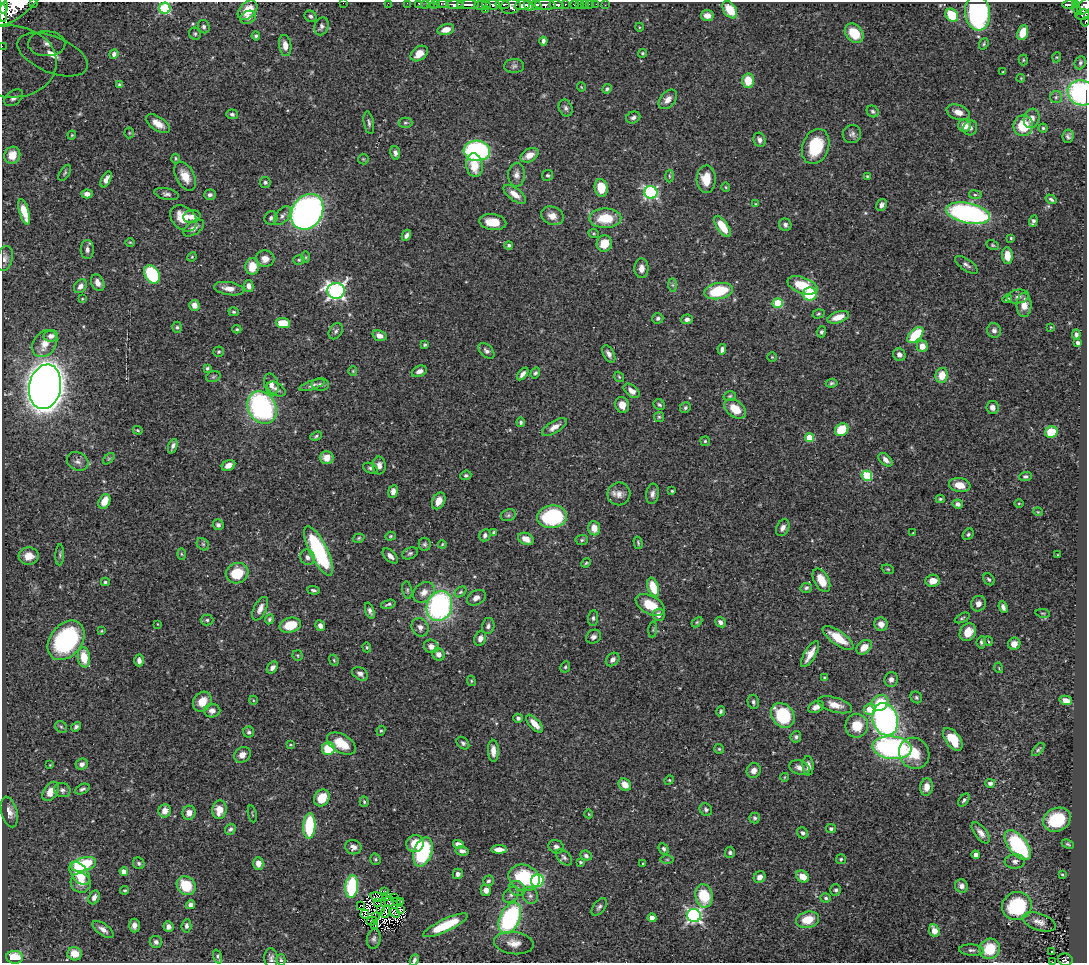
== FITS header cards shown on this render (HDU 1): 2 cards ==
NAXIS1  =                 1085
NAXIS2  =                  961

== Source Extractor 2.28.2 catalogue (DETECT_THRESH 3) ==
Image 1085 x 961 px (HDU 1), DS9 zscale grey, 1 PNG px = 1 image px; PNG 1089 x 965 px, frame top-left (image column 1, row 961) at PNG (2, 2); each listed source drawn as its Kron ellipse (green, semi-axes under 4 px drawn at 4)
Background 0.426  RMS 0.021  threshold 0.0616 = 3 sigma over >= 5 px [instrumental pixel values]
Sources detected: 496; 7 with non-positive FLUX_AUTO (blend fragments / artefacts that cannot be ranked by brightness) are neither listed nor drawn; the other 489 listed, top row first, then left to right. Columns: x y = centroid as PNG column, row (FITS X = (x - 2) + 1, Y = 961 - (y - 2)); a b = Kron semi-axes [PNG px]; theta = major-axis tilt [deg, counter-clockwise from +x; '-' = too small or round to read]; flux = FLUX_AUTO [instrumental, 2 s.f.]
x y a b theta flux
34 2 3 2 - 21
343 3 2 2 - 85
388 3 2 2 - 6.5
407 3 2 2 - 7.9
419 3 3 3 - 13
425 3 2 2 - 7.5
431 3 3 3 - 8
435 4 6 2 47 13
443 4 6 3 1 36
502 4 7 3 -8 160
565 4 3 3 - 89
574 4 4 3 - 34
579 4 2 2 - 6.1
584 4 2 2 - 4.5
589 4 2 2 - 3.1
596 4 2 2 - 5.2
1069 4 7 3 0 200
17 5 29 11 40 2900
455 5 9 4 -4 530
468 5 11 4 1 650
481 5 6 4 -3 99
486 5 4 3 - 70
493 5 7 5 -6 290
522 5 7 5 7 740
528 5 5 3 - 400
536 5 5 3 - 320
545 5 10 5 -3 630
557 5 7 4 -8 160
605 5 2 2 - 3
1075 5 3 3 - 82
3 6 8 4 -85 920
511 6 10 7 12 550
1084 7 9 5 55 290
165 8 5 5 - 130
485 9 3 3 - 72
1077 9 5 3 - 39
248 10 11 7 44 25
730 10 9 6 -56 36
3 13 9 4 -87 840
978 13 18 12 -83 250
1082 14 7 5 9 130
707 15 6 5 - 9.6
952 15 7 5 -47 45
311 16 6 5 - 3.6
248 17 8 6 25 6.5
1085 22 4 2 - 34
321 26 9 7 68 4.5
204 27 7 5 -66 3.4
639 27 4 3 - 1.1
446 29 8 5 15 14
1023 32 8 5 70 27
854 33 11 8 -47 39
195 34 6 5 - 2.5
256 36 4 4 - 2.5
543 41 4 3 - 3.9
47 44 18 12 -1 21
984 44 6 4 70 2
285 45 11 6 -82 9.6
2 46 3 2 - 11
419 53 9 6 38 16
642 53 4 4 - 1.6
114 54 5 4 - 4.6
52 55 37 18 -22 74
1057 57 5 3 - 1.2
1023 60 5 4 - 1.9
11 62 45 36 -4 160
1080 63 7 5 67 3
514 66 10 7 3 4.5
1003 72 3 2 - 1.4
1021 78 4 3 - 1.1
748 81 7 6 - 30
120 85 4 3 - 2.5
581 87 4 3 - 1.1
607 89 5 4 - 2.8
1082 93 14 12 -20 190
1056 97 6 6 - 3.2
14 98 10 7 35 7.1
668 99 11 7 49 9.6
566 108 9 6 -66 4.2
873 111 6 5 - 3.2
958 112 12 7 -20 12
232 114 6 5 - 3.7
633 117 7 5 22 4.8
1032 118 10 7 72 11
369 123 11 5 -80 3.7
405 123 7 5 -1 2.6
158 124 13 7 -34 14
965 126 6 6 - 18
1023 126 10 9 - 43
970 128 7 7 - 5.5
1043 128 4 4 - 1.9
129 133 5 5 - 1.4
852 134 9 9 - 5.4
72 135 4 4 - 1.4
1068 136 7 5 84 3.6
759 140 7 6 - 5.9
816 146 18 13 70 64
477 151 13 10 -2 240
395 153 7 5 -78 4.9
12 155 8 7 - 19
530 155 9 6 28 15
176 158 5 3 - 1.6
363 159 5 5 - 1.7
474 165 12 8 -83 27
65 173 9 4 58 2.5
517 175 12 8 89 8.6
548 175 6 5 - 2.7
185 176 16 9 -61 20
669 176 6 4 -88 2.3
867 176 4 4 - 1.5
106 179 8 4 62 7.7
706 179 14 9 88 29
265 182 5 5 - 3
726 187 5 4 - 1.5
601 188 9 6 -81 34
651 192 7 6 - 230
87 194 5 4 - 7.3
166 194 12 5 -12 4.6
515 194 13 6 -37 13
210 195 6 5 - 4.4
975 195 6 4 -8 2.3
1051 199 6 4 -33 3.3
756 204 3 3 - 1.3
881 205 6 5 - 5.9
24 212 13 5 -74 27
307 212 19 15 58 830
968 213 22 10 -12 340
192 216 9 6 10 7
282 216 11 6 52 5.6
552 216 11 9 -23 13
184 218 15 11 -42 27
271 218 7 6 - 3.9
605 218 16 9 2 40
1033 221 6 3 70 3.6
493 222 14 8 -7 25
785 225 6 6 - 4
722 226 12 5 -56 29
194 228 11 6 34 7
594 234 5 3 - 1.6
406 235 6 4 61 5.1
1011 238 3 3 - 1.5
130 242 5 3 - 1.3
604 244 8 7 - 25
509 245 4 4 - 3.3
993 245 6 4 -27 2
87 249 9 6 -89 6.3
1007 256 8 5 -86 19
192 257 5 4 - 1.4
306 257 6 4 -89 1.9
5 259 13 8 76 7
265 259 9 8 - 12
299 260 6 5 - 2
966 265 13 5 -34 5.1
252 266 8 7 - 26
641 268 10 7 88 9
152 274 10 7 -57 110
98 283 9 6 -62 9
673 285 6 4 -89 2.6
802 285 16 8 -20 50
80 286 7 5 53 7.7
249 286 6 4 -78 6.8
229 289 15 6 -10 12
336 291 8 7 - 510
718 291 14 8 11 71
810 294 7 6 - 55
1018 296 11 7 11 5.4
82 299 4 3 - 1.1
1007 299 5 3 - 2.6
778 303 5 5 - 62
194 305 5 5 - 8.8
1024 305 12 7 89 15
234 312 5 4 - 2.1
818 314 6 4 18 2.2
838 317 11 5 19 16
658 318 5 5 - 4
687 319 5 5 - 4.8
283 323 7 5 -5 28
177 327 5 5 - 2.3
1051 327 4 3 - 1.1
237 329 4 3 - 1.8
994 330 7 7 - 5.3
336 331 9 6 55 3.9
821 332 5 4 - 3.1
1076 334 5 3 - 3.8
915 335 10 5 45 56
51 336 7 5 9 7.5
379 336 7 5 -20 7.6
1078 343 4 3 - 4
45 344 15 11 54 15
425 345 3 3 - 1.9
922 346 6 5 - 14
722 349 5 4 - 3.9
486 351 9 6 -44 4.7
219 352 5 5 - 2.2
609 354 9 5 -60 6.1
899 355 6 6 - 6.5
772 357 5 4 - 1.5
207 368 3 3 - 2.4
353 371 5 4 - 1.5
419 371 8 5 24 7.7
535 373 6 4 57 2.8
523 374 7 4 50 5.7
942 375 7 6 - 21
213 377 7 5 18 2.5
619 377 5 3 - 1.7
832 383 6 4 9 2.7
271 384 11 7 -75 9.6
320 384 9 6 -2 4.9
312 385 13 4 17 4.8
45 387 22 16 79 2400
276 389 10 6 -31 5.1
632 391 9 5 -39 9.4
730 396 6 5 - 2.3
622 405 8 6 -69 12
659 405 6 5 - 2.9
992 407 6 6 - 6.9
262 408 17 13 -60 230
685 408 6 5 - 2.5
735 409 12 8 -38 28
659 417 5 5 - 2
521 422 4 4 - 2.8
554 427 14 6 31 10
138 430 5 3 - 1.7
842 430 7 6 - 43
1051 432 6 5 - 40
316 436 6 4 22 2.3
809 438 4 4 - 39
705 441 5 4 - 1.9
173 446 7 3 70 4
327 458 7 6 - 12
109 459 7 4 45 2.1
886 460 8 5 -44 7.5
78 461 11 8 -27 6.3
228 465 7 5 27 11
379 465 9 6 -89 7.3
370 468 7 5 -23 2.8
466 475 6 4 22 2.6
867 476 5 5 - 82
1026 476 6 4 1 3.1
960 485 11 7 -9 18
393 491 6 4 82 6.7
672 491 3 3 - 1.6
619 494 11 11 - 10
652 494 10 6 82 5.7
940 499 4 4 - 1.9
104 501 8 5 63 20
439 501 9 6 63 12
1019 503 5 3 - 1.2
958 504 5 4 - 5.1
1038 512 5 3 - 1.1
508 515 7 6 - 3.5
552 517 15 11 7 130
218 525 5 5 - 4.5
594 528 7 6 - 16
783 528 9 6 63 6.1
494 532 4 3 - 2.3
913 533 4 3 - 1.2
968 534 6 4 46 2.8
485 535 6 5 - 4
390 536 5 4 - 1.7
359 538 6 4 18 2.1
526 539 8 5 -24 14
582 540 6 5 - 2.3
638 543 6 3 -75 1.8
203 544 7 5 -44 2.5
425 544 6 6 - 3.1
442 544 4 3 - 1.3
319 551 27 8 -64 150
410 553 8 5 25 3.1
181 554 5 3 - 1.5
60 555 10 3 87 2.4
1058 555 3 2 - 1
29 556 10 8 3 14
390 556 9 5 -43 7.1
308 557 8 7 - 6.5
586 563 5 4 - 1.6
888 569 6 4 -19 1.7
237 573 11 10 - 40
989 579 6 5 - 3.1
821 580 12 7 -61 24
933 581 7 6 - 13
105 582 4 4 - 2
653 587 10 5 -71 34
806 588 6 5 - 3
313 590 6 4 -5 3.2
407 590 8 5 -78 2.7
424 592 12 9 40 11
461 592 6 4 39 2.2
476 598 10 7 30 7.5
388 604 7 3 16 2.6
978 604 8 7 - 7.3
650 605 16 9 -28 33
439 606 15 12 71 280
1003 607 6 4 -68 4.7
260 609 13 6 64 8.7
370 611 8 4 -72 4.2
1043 613 7 3 -8 1.5
659 615 6 6 - 8.3
593 618 8 5 84 3.4
962 618 8 4 27 2.2
269 619 5 4 - 2.5
207 620 6 5 - 2.8
697 622 6 4 45 1.8
720 622 6 4 -41 5.8
157 624 3 2 - 0.75
881 624 7 6 - 9.2
290 625 11 7 14 33
320 626 5 5 - 5.7
488 626 8 6 78 4.7
420 627 9 8 - 6.6
653 630 8 3 85 1.7
101 631 4 3 - 1.4
968 632 9 7 54 20
593 637 8 6 35 4.7
838 638 18 7 -36 31
480 639 7 5 67 8.6
66 640 22 15 51 170
988 641 5 3 - 1.2
981 642 6 4 84 2.6
1014 644 6 6 - 9.6
431 646 7 6 - 8.6
367 647 5 4 - 1.6
864 647 8 6 39 15
439 654 6 6 - 8.4
810 654 15 6 59 14
298 655 5 5 - 1.7
84 657 10 6 -83 29
613 659 7 6 - 6.6
139 660 6 4 -89 5.4
334 660 6 4 -69 1.9
565 667 6 4 64 2.2
272 668 7 5 51 6.4
999 668 5 3 - 1.1
360 674 8 6 -31 5.4
825 678 4 3 - 4.1
891 679 7 6 - 6.1
471 681 5 4 - 1.6
916 697 6 5 - 2.3
253 700 4 3 - 1.1
1066 700 6 4 -15 8.3
202 702 11 8 54 19
753 702 7 5 -77 3.7
880 703 9 7 34 44
835 705 18 7 -16 16
816 707 8 5 27 7.1
870 709 6 5 - 27
212 711 8 7 - 7.1
721 711 5 4 - 2.2
783 715 13 10 -53 79
518 718 4 4 - 3.5
885 719 17 12 -71 430
535 724 11 5 -48 16
857 726 12 11 - 32
61 727 6 5 - 2.4
76 727 5 4 - 2.9
381 731 5 4 - 1.8
249 732 5 5 - 3.1
796 737 5 5 - 3.2
953 739 13 7 -53 39
463 743 7 5 -44 3.2
341 744 15 9 -29 31
290 745 3 3 - 1.3
892 748 20 11 -6 320
328 749 6 6 - 41
719 749 5 5 - 1.8
1038 750 8 4 47 2.6
493 751 11 5 -88 11
914 753 16 14 -54 31
242 755 9 7 36 10
82 764 6 5 - 5.4
50 765 3 3 - 0.97
808 766 10 5 -86 8.4
799 768 10 7 -20 8.1
754 770 7 7 - 8.9
785 777 4 3 - 1.1
669 780 5 4 - 1.6
990 783 5 4 - 5
625 785 7 5 -45 14
926 787 9 6 83 12
82 789 8 4 24 3.6
62 790 8 7 - 4.5
51 791 10 7 55 16
322 798 9 7 54 29
964 800 7 4 55 3.3
364 802 5 4 - 2.1
706 809 7 6 - 3.6
219 810 9 7 80 21
165 811 6 6 - 12
9 812 16 8 -75 9.5
189 813 7 6 - 10
252 814 8 2 -79 1.4
589 814 4 2 - 1
755 818 5 5 - 2.9
1057 820 14 11 26 61
309 826 13 6 87 89
230 829 6 5 - 3.7
831 829 5 4 - 2.9
802 833 6 5 - 3.4
981 833 12 6 -52 8.6
415 844 9 8 - 23
458 844 6 4 -19 7.2
1068 844 6 3 -25 2.1
1018 845 18 9 -51 140
353 847 8 7 - 6.4
556 847 8 6 -28 5.1
499 849 8 4 0 11
664 849 6 4 -62 3.2
462 851 6 4 -9 5.1
423 852 15 9 71 100
730 852 5 5 - 3.2
976 855 4 4 - 8.2
586 856 6 4 -26 3.9
564 857 10 6 -47 4.3
375 859 6 5 - 2.2
841 859 5 5 - 2.1
667 860 7 4 0 2
1015 861 10 7 4 5.3
580 862 4 3 - 2
139 863 6 5 - 3.1
258 863 6 5 - 10
84 864 12 6 16 89
642 864 4 3 - 1.1
124 872 4 4 - 16
79 873 13 8 -53 37
458 874 5 5 - 4.5
1062 874 4 3 - 1.6
803 876 7 5 -32 16
760 877 6 5 - 8.2
524 878 16 12 -21 93
488 881 6 5 - 2.9
537 881 6 6 - 120
81 883 10 9 - 13
186 886 10 8 -45 47
961 886 7 6 - 6.6
352 887 11 6 84 100
517 888 8 7 - 6.9
125 890 4 4 - 1.9
486 890 6 5 - 8.5
836 890 6 5 - 3.1
384 891 4 2 - 2.2
511 895 9 6 47 4.7
530 895 9 7 -64 5.6
704 896 12 8 -82 58
94 897 7 5 63 6.4
377 897 6 4 -20 1.5
386 897 4 2 - 2.9
394 898 4 2 - 0.68
826 898 5 4 - 2.5
389 901 5 2 - 1.2
396 901 3 2 - 2
401 901 3 2 - 3.3
377 903 4 2 - 2
191 905 4 4 - 6.4
361 906 4 2 - 0.79
1017 906 15 14 - 94
599 907 10 5 53 4.2
400 909 3 3 - 0.11
381 910 3 2 - 4.3
385 912 6 3 72 0.29
395 913 5 2 - 1.6
365 914 4 3 - 2.7
694 916 7 6 - 350
375 917 2 2 - 0.78
510 918 16 9 64 200
652 918 4 4 - 16
808 920 11 8 13 32
372 921 5 2 - 0.29
1039 922 17 8 -19 11
134 925 7 5 87 6.9
445 925 24 6 25 60
186 926 7 5 86 4.4
375 926 4 2 - 2
168 927 5 5 - 6.5
103 929 12 5 -36 7
934 931 6 5 - 17
374 939 10 7 79 4.9
156 942 6 6 - 4.3
514 943 20 11 -7 15
990 949 10 9 - 45
971 950 12 5 -3 4.6
1051 952 3 3 - 5.7
75 954 7 6 - 19
218 956 7 4 -71 2.8
15 957 8 6 -2 28
271 958 10 6 -83 4.7
281 960 6 4 -75 2.3
414 960 6 4 64 3.6
1065 960 7 6 - 100
1052 962 3 2 - 1.3
At the frame edge (FLAGS 8, measured only in part): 20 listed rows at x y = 34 2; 343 3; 388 3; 407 3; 419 3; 425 3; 431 3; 435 4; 17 5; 3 6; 1084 7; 165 8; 3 13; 1085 22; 2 46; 11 62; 1082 93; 414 960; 1065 960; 1052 962
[7 non-positive-flux detections neither listed nor drawn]